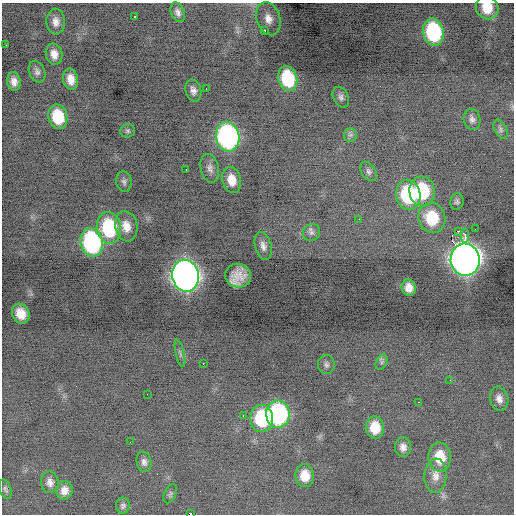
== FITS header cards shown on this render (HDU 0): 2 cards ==
NAXIS1  =                  512 / Axis length
NAXIS2  =                  512 / Axis length

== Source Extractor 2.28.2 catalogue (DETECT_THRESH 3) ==
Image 512 x 512 px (HDU 0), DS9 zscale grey, 1 PNG px = 1 image px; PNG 516 x 516 px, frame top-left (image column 1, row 512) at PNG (2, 3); each listed source drawn as its Kron ellipse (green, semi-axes under 4 px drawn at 4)
Background -0.542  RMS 0.87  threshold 2.62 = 3 sigma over >= 5 px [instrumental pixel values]
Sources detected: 69; all 69 listed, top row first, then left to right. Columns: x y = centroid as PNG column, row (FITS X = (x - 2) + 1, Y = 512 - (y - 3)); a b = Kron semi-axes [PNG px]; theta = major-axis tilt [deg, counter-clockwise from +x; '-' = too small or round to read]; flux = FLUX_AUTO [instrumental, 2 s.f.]
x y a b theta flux
487 8 12 11 - 1500
178 12 10 6 -67 260
135 17 3 2 - 97
268 19 17 11 -73 740
56 22 13 9 -90 470
264 30 3 3 - 430
433 32 14 10 -79 5700
6 45 2 2 - 86
54 54 11 8 -75 530
37 72 11 7 -67 250
288 78 13 9 -75 3300
71 79 11 7 -79 630
14 81 9 6 -80 380
206 89 2 2 - 37
193 90 11 8 -75 320
341 97 11 7 -63 220
58 117 12 9 -77 2300
472 119 10 8 -78 270
500 129 10 6 -64 180
128 131 7 6 - 140
350 135 7 6 - 160
228 137 15 11 -78 16000
210 168 14 9 -77 350
186 170 2 2 - 33
369 171 11 7 -57 200
232 180 13 9 -78 860
124 182 10 8 -78 190
422 191 15 12 -84 3900
408 195 15 12 -79 5000
457 201 8 6 82 160
432 218 15 13 -73 2600
359 219 3 2 - 52
126 226 15 11 -79 740
109 228 16 12 -81 4500
475 229 3 2 - 44
458 231 4 2 - 3600
311 233 9 8 - 220
465 236 7 3 87 1500
92 242 14 11 -79 9100
263 246 14 8 -75 360
465 260 16 14 -82 53000
185 276 16 13 -79 49000
238 276 13 12 - 940
409 288 8 7 - 530
21 314 10 8 -61 820
180 353 14 4 -77 180
382 362 8 5 63 140
203 363 3 2 - 400
326 365 9 8 - 200
450 380 2 2 - 26
147 394 2 2 - 86
499 399 12 9 -77 410
418 402 2 2 - 210
278 414 14 11 -89 10000
243 415 3 2 - 130
262 419 13 11 89 4200
375 428 11 9 -86 1300
130 442 2 2 - 34
403 447 9 8 - 360
440 457 14 11 -86 1500
144 462 10 7 -78 260
305 476 11 9 -88 1000
435 476 17 11 85 570
50 482 11 9 -82 360
5 489 10 6 -71 150
64 490 9 8 - 450
170 494 10 5 64 130
123 506 8 7 - 160
190 514 3 2 - 1600
At the frame edge (FLAGS 8, measured only in part): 2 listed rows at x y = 487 8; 190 514